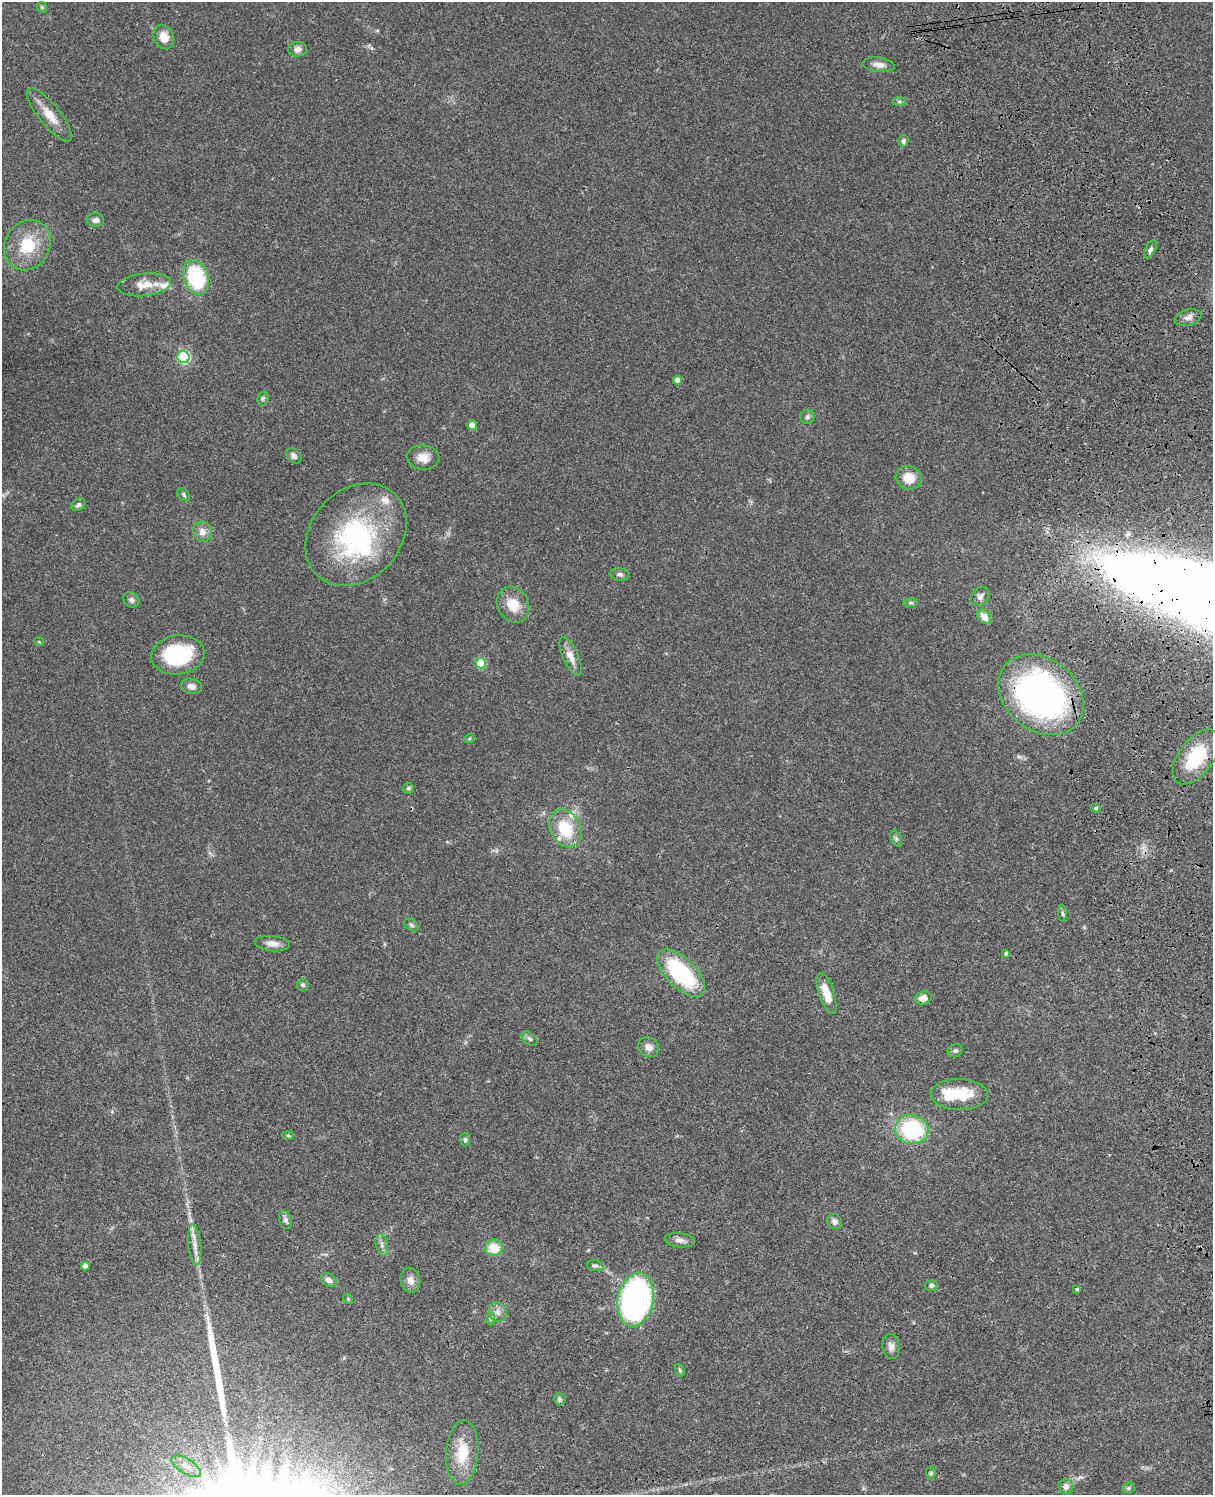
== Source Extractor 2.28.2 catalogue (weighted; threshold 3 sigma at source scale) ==
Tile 6 of 4 x 3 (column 2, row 2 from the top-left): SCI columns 1331-2541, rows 1773-3265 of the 5081 x 4925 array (HDU 1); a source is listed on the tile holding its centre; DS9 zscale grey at full resolution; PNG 1215 x 1497 px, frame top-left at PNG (2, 2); each listed source drawn as its Kron ellipse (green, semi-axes under 4 px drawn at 4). Shown black and unused: <1% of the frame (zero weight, under 3 of 4 exposures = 6% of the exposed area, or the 3 px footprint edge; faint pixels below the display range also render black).
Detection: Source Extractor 2.28.2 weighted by HDU 2 'WHT'; one run over the whole footprint, this tile lists its part. Background 0.0771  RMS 0.0058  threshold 0.026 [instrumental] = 3 sigma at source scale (4.5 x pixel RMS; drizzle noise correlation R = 1.50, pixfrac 1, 0.05/0.05 arcsec/px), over >= 5 px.
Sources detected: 90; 1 too faint to see at this stretch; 1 long thin detection or spike segment (spike, bleed or trail) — neither listed nor drawn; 6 inside a brighter listed object's ellipse — not listed separately; the other 82 listed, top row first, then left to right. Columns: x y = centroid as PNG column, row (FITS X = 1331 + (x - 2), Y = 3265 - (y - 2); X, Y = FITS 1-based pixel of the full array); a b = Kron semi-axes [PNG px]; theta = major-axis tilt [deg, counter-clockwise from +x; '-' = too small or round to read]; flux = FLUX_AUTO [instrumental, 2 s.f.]
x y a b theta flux
42 7 5 4 - 0.75
164 37 12 10 -67 6.9
298 49 9 7 2 2.7
879 65 16 7 -7 3.5
899 101 6 4 1 0.99
49 115 33 10 -51 9.5
903 141 6 5 - 1.3
95 220 8 6 -2 2.2
27 245 26 22 59 20
1150 250 10 5 62 1.5
196 277 18 12 -71 50
144 285 27 11 6 8.5
1188 318 13 7 16 2.9
184 357 6 6 - 65
677 380 4 4 - 2.9
263 398 7 5 74 1.1
807 417 7 7 - 1.6
472 425 5 4 - 7.7
294 456 9 6 -45 2.1
423 457 16 12 -6 6.2
909 478 13 11 -13 9.1
184 494 7 5 -49 1.1
78 505 8 5 35 1.5
202 532 10 9 - 4.1
356 535 56 45 47 87
620 574 10 6 -7 1.8
980 597 10 8 50 2.3
131 600 8 7 - 1.7
911 603 7 4 7 0.94
513 605 18 15 -62 11
984 617 8 6 -47 5
39 642 5 3 - 0.43
178 655 27 19 7 46
571 656 21 8 -66 5.6
481 663 5 5 - 21
191 686 10 7 -11 3.2
1041 695 46 36 -39 180
469 739 5 3 - 0.65
1196 757 32 17 54 28
408 788 5 5 - 1.3
1096 808 5 4 - 0.91
565 828 20 15 -62 21
896 839 8 5 -63 1.3
1062 914 8 4 -88 0.99
411 925 8 5 -36 1.1
272 944 18 7 -6 4.2
1006 953 4 4 - 1.2
681 973 30 14 -45 54
303 985 6 6 - 1.1
827 994 21 7 -71 10
923 998 9 6 14 4.2
529 1039 9 6 -39 1.3
649 1047 11 9 -36 3.3
955 1051 8 6 21 1.4
959 1094 28 15 -1 19
912 1129 17 14 -13 51
288 1136 6 4 -3 0.67
465 1140 7 5 -86 1.1
285 1220 9 6 -72 1.6
835 1221 8 7 - 2.3
680 1240 15 7 -7 2.8
195 1245 21 6 -84 4.9
382 1245 11 6 -76 2.2
494 1248 9 8 - 11
85 1266 4 4 - 2.8
595 1266 8 5 -14 1.5
329 1280 8 6 -32 2.9
410 1280 12 9 -76 3.9
931 1285 6 5 - 1.2
1077 1289 3 3 - 1.1
348 1299 6 4 -47 0.66
635 1300 27 17 80 170
498 1312 10 8 -76 3.1
490 1319 6 4 90 0.9
891 1347 12 8 -82 3.2
680 1370 6 4 -68 0.83
560 1399 6 6 - 1
462 1453 32 16 86 16
186 1466 16 7 -31 4.2
931 1473 6 5 - 0.95
1066 1486 7 7 - 3.5
1129 1488 6 5 - 0.93
Overlapping masked pixels (flux is a lower limit): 1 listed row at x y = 1041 695